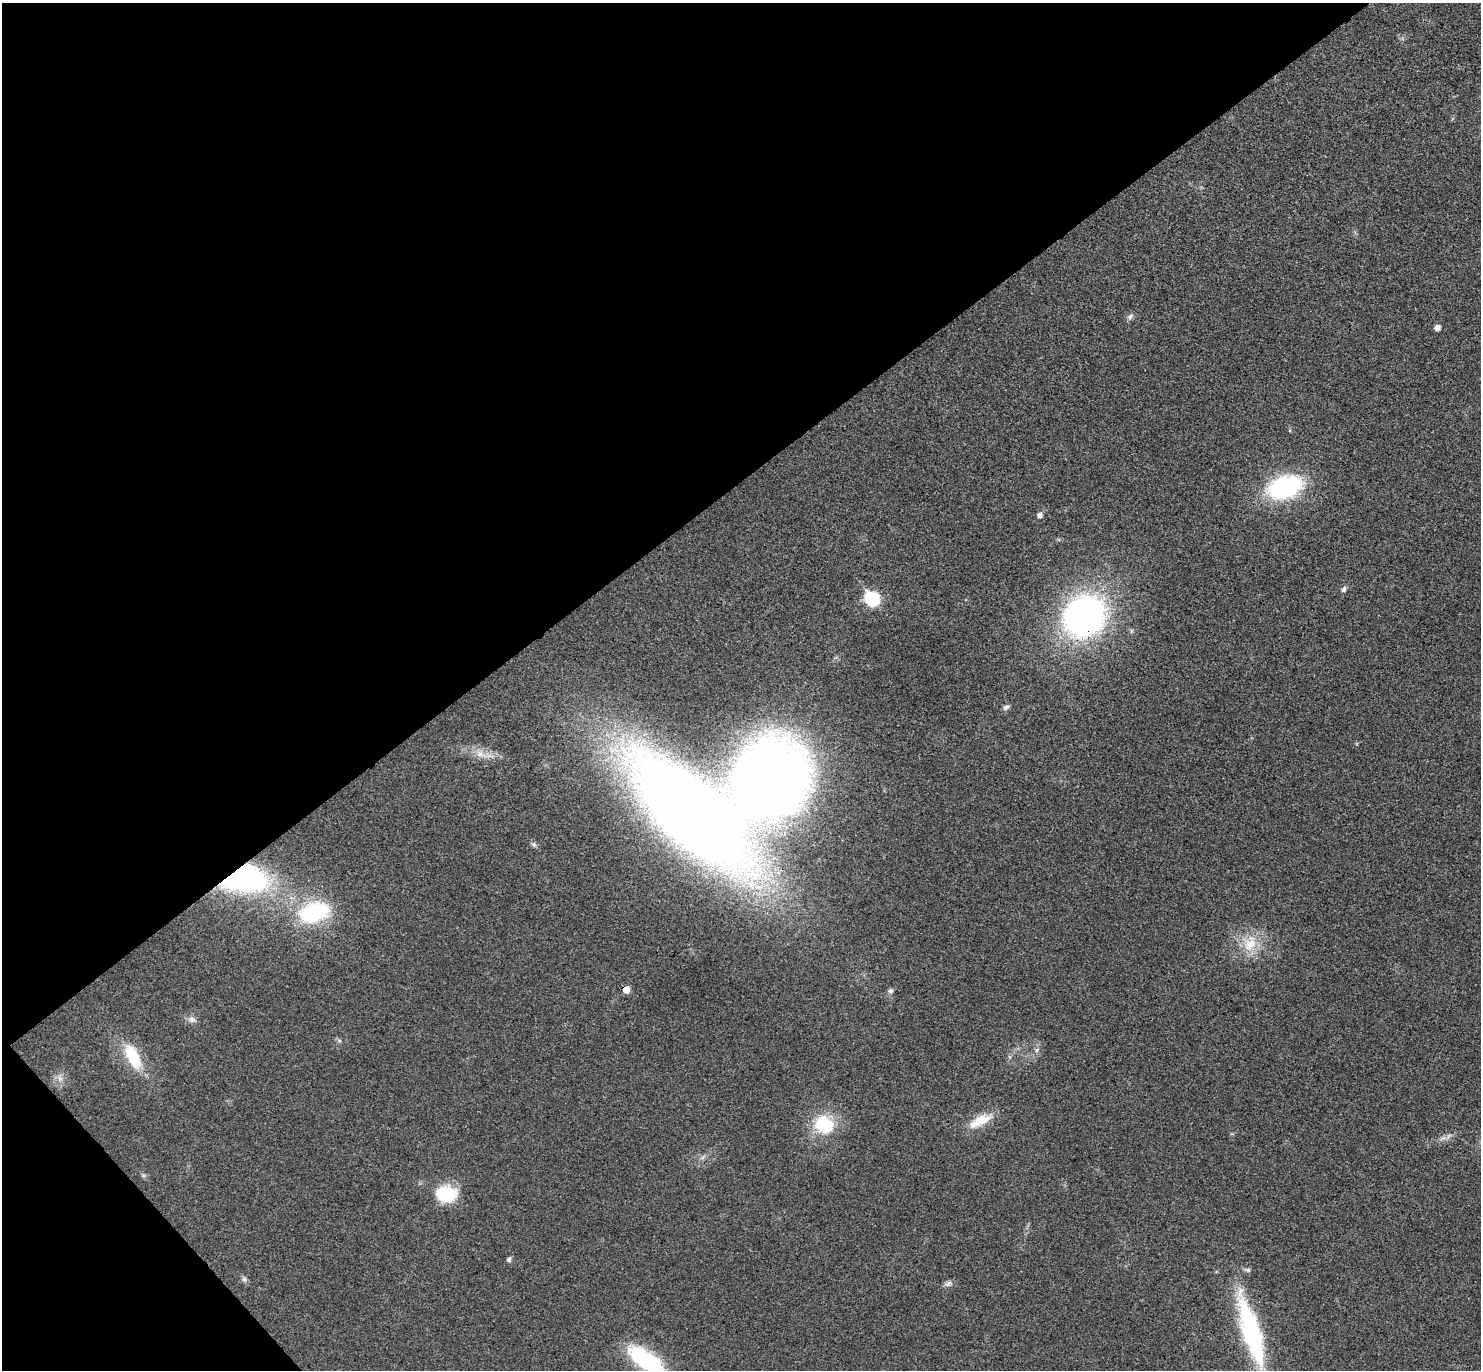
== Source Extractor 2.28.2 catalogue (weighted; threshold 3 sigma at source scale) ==
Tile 5 of 4 x 4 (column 1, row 2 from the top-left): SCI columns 47-1525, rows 2931-4298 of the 6010 x 6001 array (HDU 1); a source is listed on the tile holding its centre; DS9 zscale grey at full resolution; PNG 1483 x 1372 px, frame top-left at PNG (2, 3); no overlay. Shown black and unused: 38% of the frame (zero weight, under 3 of 4 exposures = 6% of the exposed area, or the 3 px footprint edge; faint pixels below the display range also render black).
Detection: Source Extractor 2.28.2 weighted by HDU 2 'WHT'; one run over the whole footprint, this tile lists its part. Background 0.0268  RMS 0.0047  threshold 0.0213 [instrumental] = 3 sigma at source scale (4.5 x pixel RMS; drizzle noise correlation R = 1.50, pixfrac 1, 0.05/0.05 arcsec/px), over >= 5 px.
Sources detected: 33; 1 too faint to see at this stretch — not listed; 1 inside a brighter listed object's ellipse — not listed separately; the other 31 listed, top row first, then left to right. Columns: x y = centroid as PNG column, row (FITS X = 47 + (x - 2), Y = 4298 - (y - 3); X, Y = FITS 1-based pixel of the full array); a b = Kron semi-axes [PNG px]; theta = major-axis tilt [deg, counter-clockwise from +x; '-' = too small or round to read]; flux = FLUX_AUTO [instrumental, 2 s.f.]
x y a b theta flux
1130 317 9 6 50 1.4
1437 327 5 4 - 3
1285 487 40 24 19 55
1039 515 5 5 - 2
1344 589 9 6 58 1.2
872 599 8 7 - 58
1084 616 28 25 37 210
1006 707 10 6 33 1.4
480 754 15 9 -23 5
772 778 51 44 60 650
691 813 86 35 -43 1200
534 844 8 6 -44 1.1
243 879 48 27 -2 100
314 912 37 23 17 41
1250 944 26 18 67 14
626 989 5 5 - 6.2
890 991 6 6 - 1.6
192 1019 11 8 -20 2.3
1037 1050 7 6 - 1.3
133 1056 34 15 -64 19
60 1078 10 6 -81 2.4
980 1121 31 11 28 11
824 1125 18 16 -50 28
1443 1138 8 5 43 1.4
446 1194 24 19 -1 19
509 1259 6 5 - 1.3
1248 1270 8 6 -14 1.2
244 1279 7 7 - 1.5
948 1284 12 6 30 1.7
1251 1331 81 18 -73 71
646 1360 46 19 -33 36
Overlapping masked pixels (flux is a lower limit): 3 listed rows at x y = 1084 616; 243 879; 626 989
Isophote crosses this tile's border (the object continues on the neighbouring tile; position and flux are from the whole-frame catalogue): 1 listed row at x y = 646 1360